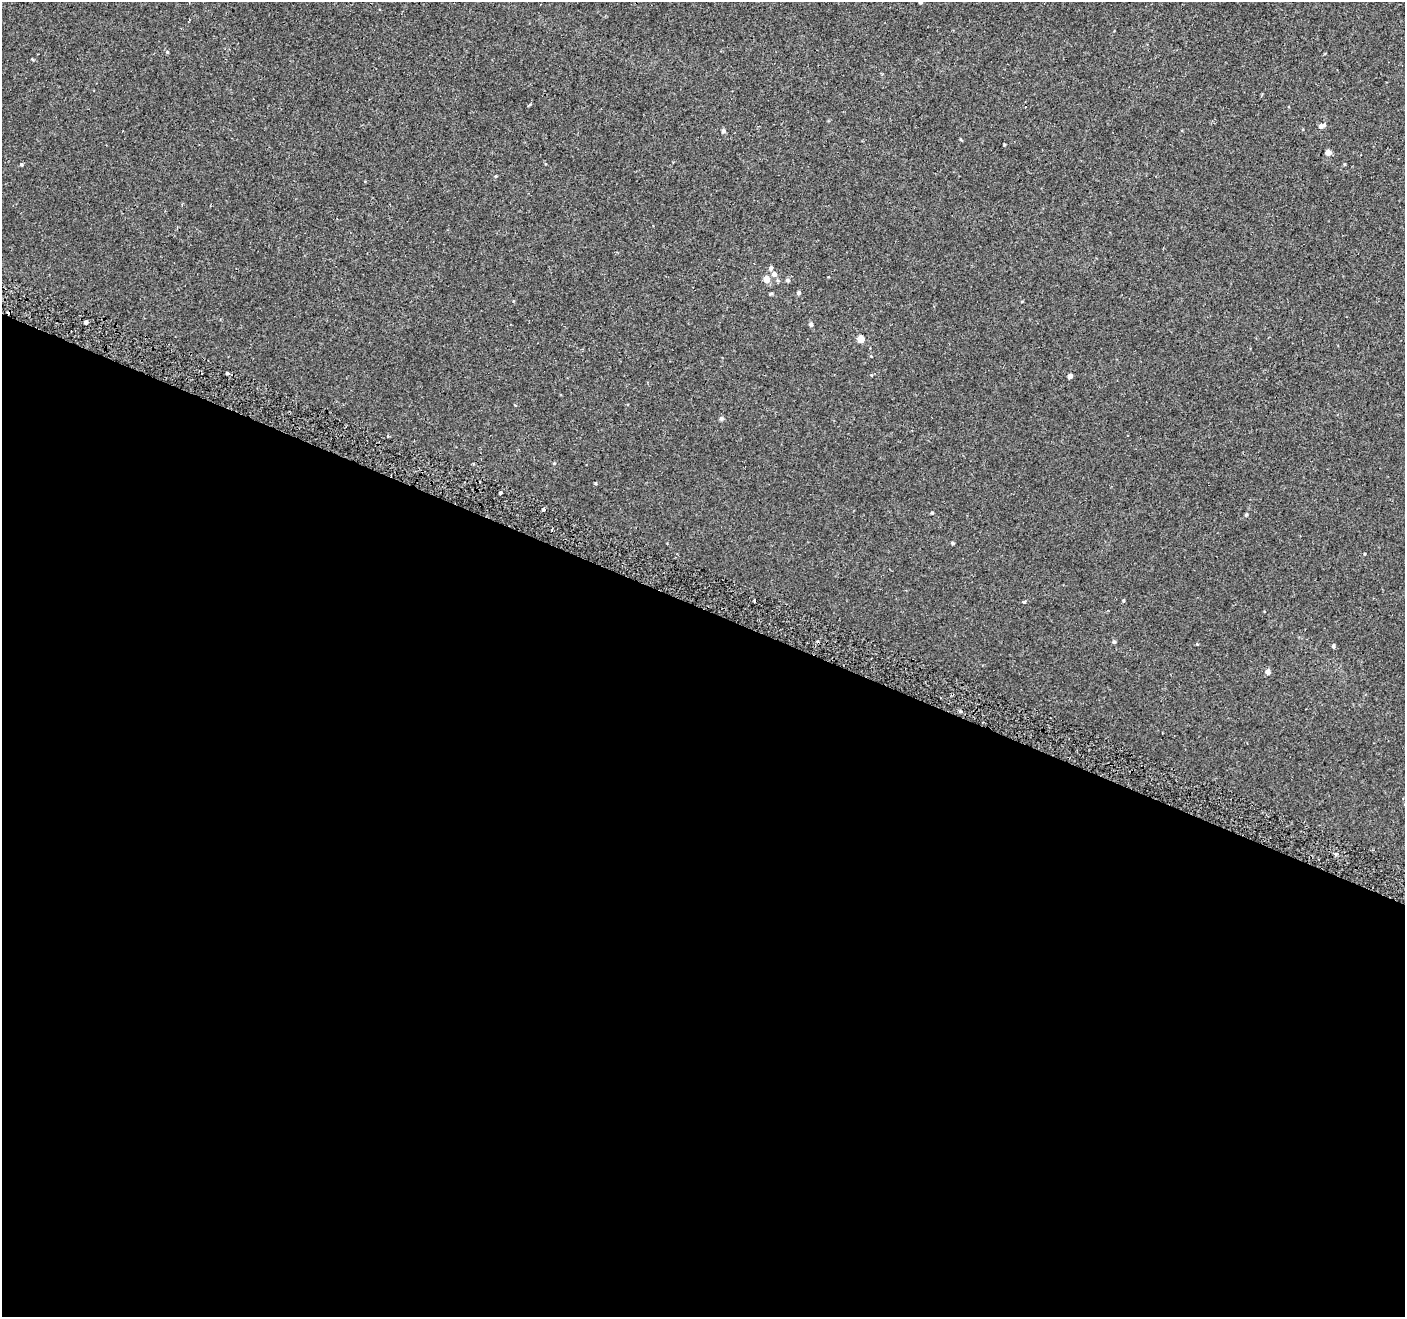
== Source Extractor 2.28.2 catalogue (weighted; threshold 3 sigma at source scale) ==
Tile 14 of 4 x 4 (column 2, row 4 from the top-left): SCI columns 1460-2862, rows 259-1573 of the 5715 x 5844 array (HDU 1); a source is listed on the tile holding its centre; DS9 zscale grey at full resolution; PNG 1407 x 1319 px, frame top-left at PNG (2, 2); no overlay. Shown black and unused: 54% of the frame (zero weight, under 2 of 3 exposures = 3% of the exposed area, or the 3 px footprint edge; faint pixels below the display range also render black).
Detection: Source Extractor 2.28.2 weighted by HDU 2 'WHT'; one run over the whole footprint, this tile lists its part. Background 5.43e-04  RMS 0.0031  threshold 0.0141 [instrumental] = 3 sigma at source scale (4.5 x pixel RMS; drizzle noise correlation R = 1.50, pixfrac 1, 0.0396/0.0396 arcsec/px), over >= 5 px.
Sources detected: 32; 1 cosmic-ray / hot-pixel residue — not listed; the other 31 listed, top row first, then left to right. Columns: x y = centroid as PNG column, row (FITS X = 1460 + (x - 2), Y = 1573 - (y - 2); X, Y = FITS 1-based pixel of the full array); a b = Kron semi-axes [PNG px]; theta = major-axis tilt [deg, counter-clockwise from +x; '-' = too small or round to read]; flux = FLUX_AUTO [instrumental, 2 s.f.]
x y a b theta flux
920 2 4 4 - 0.86
167 52 4 4 - 0.31
1322 126 10 5 21 1
723 131 5 4 - 0.77
1328 153 6 5 - 1.5
21 164 4 4 - 0.38
771 268 6 5 - 0.63
774 274 8 7 - 1.1
766 279 5 5 - 3.2
788 280 5 5 - 0.66
798 293 5 4 - 0.53
771 294 5 4 - 0.33
86 322 4 3 - 6
811 324 5 4 - 0.77
861 339 5 5 - 4.9
227 373 3 3 - 0.82
1070 376 4 4 - 1.5
721 419 6 5 - 0.48
554 463 5 3 - 0.25
500 493 3 3 - 0.71
543 510 3 3 - 1.3
932 513 4 3 - 0.28
1246 515 5 4 - 0.38
952 543 3 3 - 0.47
1123 601 4 4 - 0.28
1024 602 4 3 - 1.1
1114 642 5 4 - 0.47
1197 644 5 3 - 0.26
1333 646 5 4 - 0.57
1268 672 5 5 - 1.4
960 711 4 3 - 0.4
Isophote crosses this tile's border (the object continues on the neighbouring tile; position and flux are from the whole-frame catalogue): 1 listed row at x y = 920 2
Unlisted compact peaks at least as high as the median listed source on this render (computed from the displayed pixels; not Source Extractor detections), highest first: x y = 595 483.